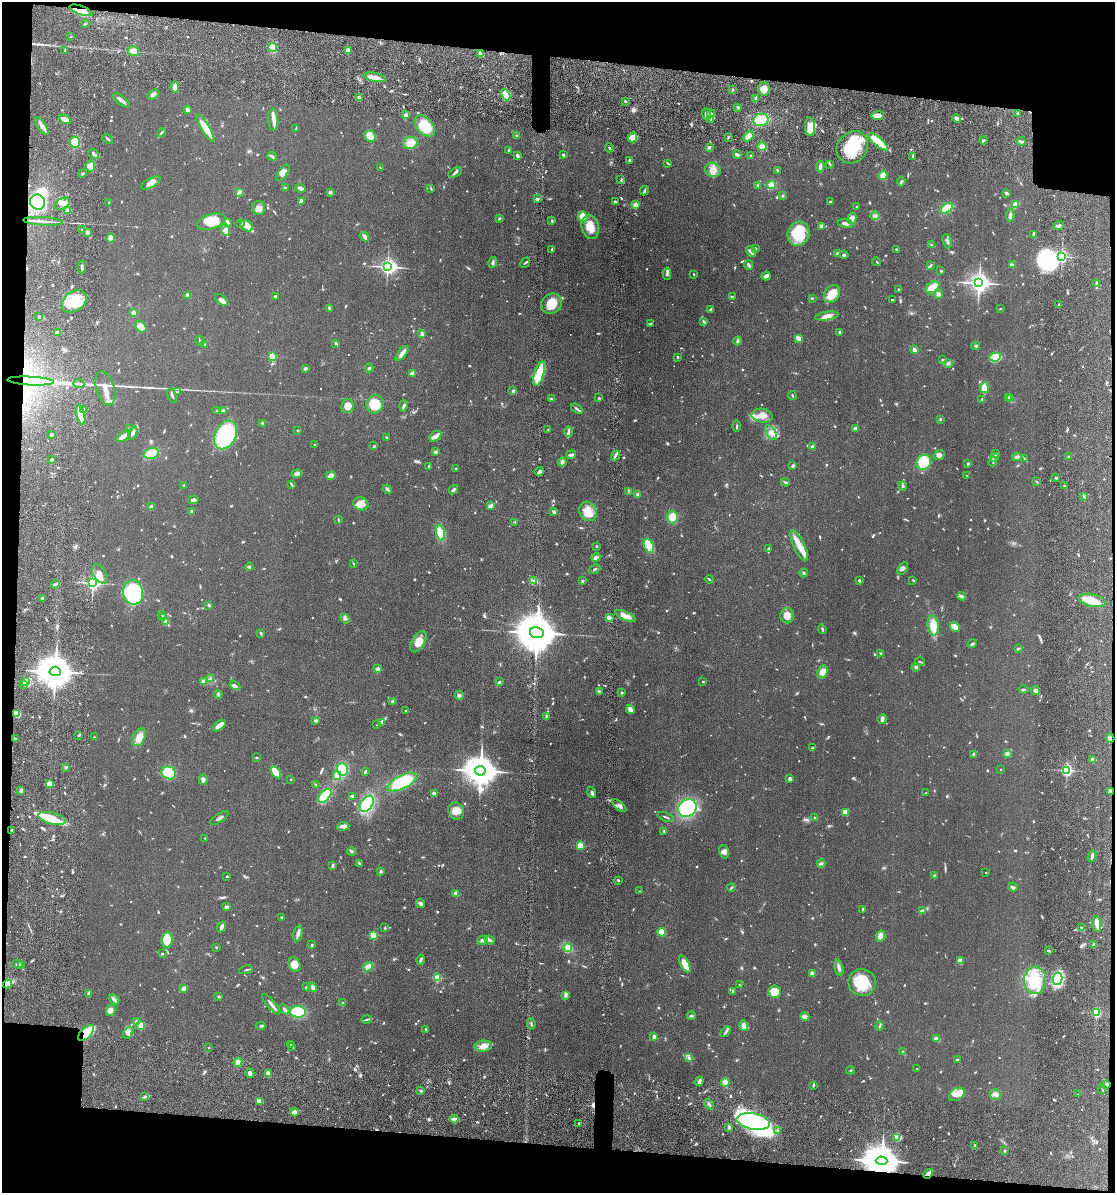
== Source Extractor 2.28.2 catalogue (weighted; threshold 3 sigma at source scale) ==
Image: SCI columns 138-4586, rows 12-4772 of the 4818 x 4785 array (HDU 1 of 3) = the unmasked area's bounding box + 8 px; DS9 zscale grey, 4 x 4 block average (1 PNG px = mean of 4 x 4 image px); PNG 1117 x 1195 px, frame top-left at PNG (2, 2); each listed source drawn as its Kron ellipse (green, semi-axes under 4 px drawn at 4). Shown black and unused: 12% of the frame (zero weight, under 6 of 12 exposures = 3% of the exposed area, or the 3 px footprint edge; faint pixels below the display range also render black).
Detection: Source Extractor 2.28.2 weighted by HDU 2 'WHT'. Background 0.0865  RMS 0.0047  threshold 0.0191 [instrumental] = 3 sigma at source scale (4.09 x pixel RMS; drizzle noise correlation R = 1.36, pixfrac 0.8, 0.05/0.05 arcsec/px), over >= 5 px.
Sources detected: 1186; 12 too faint to see at this stretch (4 x 4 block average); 12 inside a brighter object's white glare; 4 cosmic-ray / hot-pixel residue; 1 long thin detection or spike segment (spike, bleed or trail) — neither listed nor drawn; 24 coinciding with a brighter row at this scale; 71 inside a brighter listed object's ellipse — not listed separately; of the other 1062, all 500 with FLUX_AUTO >= 2.21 (the completeness limit of this list) listed and drawn (562 fainter detections not listed), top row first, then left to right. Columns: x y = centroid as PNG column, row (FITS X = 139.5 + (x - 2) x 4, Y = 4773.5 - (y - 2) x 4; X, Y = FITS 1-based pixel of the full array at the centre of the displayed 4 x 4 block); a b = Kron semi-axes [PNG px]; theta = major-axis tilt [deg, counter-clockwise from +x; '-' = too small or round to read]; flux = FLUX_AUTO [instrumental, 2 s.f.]
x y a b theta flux
81 10 12 3 -19 32
85 24 3 2 - 2.4
71 36 2 2 - 4.8
272 47 4 4 - 27
65 50 4 2 - 2.7
348 50 4 2 - 4.3
133 51 5 5 - 19
480 54 4 3 - 7.8
375 77 11 4 -12 27
175 87 5 4 - 15
764 89 6 6 - 19
732 90 2 2 - 2.8
153 94 6 4 30 9.3
506 95 6 4 -61 37
359 97 4 2 - 5.1
756 99 3 2 - 10
121 100 10 2 -39 13
625 101 2 2 - 11
738 107 3 2 - 3.9
187 110 3 2 - 17
1018 113 2 2 - 5.1
706 114 6 3 -65 9.7
711 114 4 3 - 6.5
406 115 4 3 - 7.7
877 115 6 3 3 23
957 118 4 2 - 7.9
65 119 6 3 -25 19
711 119 3 2 - 6
273 120 11 5 -87 15
761 120 7 6 - 55
42 126 10 3 -59 13
425 126 12 8 -50 64
810 127 9 5 -87 30
205 128 16 4 -58 47
296 129 4 2 - 2.9
161 133 5 2 - 3.5
370 136 6 5 - 33
517 136 3 2 - 2.6
748 136 6 3 52 20
633 137 5 4 - 18
728 137 3 2 - 2.7
108 139 6 2 -39 3.8
983 140 4 2 - 4.2
1021 141 4 3 - 5.7
75 142 5 5 - 46
878 142 12 4 -41 85
410 143 7 6 - 33
709 147 2 2 - 19
762 147 4 4 - 15
852 147 17 14 49 110
609 148 4 2 - 3.5
509 150 3 2 - 3.7
94 154 6 2 -41 5
563 155 3 2 - 4.9
737 155 4 2 - 6.6
751 155 2 2 - 2.9
272 156 5 2 - 5.9
517 156 4 3 - 5.1
913 156 3 2 - 3
630 161 4 2 - 4.7
668 163 4 2 - 2.6
830 164 4 2 - 2.9
90 166 5 4 - 21
820 167 6 3 84 7.8
380 168 2 2 - 2.7
713 170 8 7 - 23
777 170 3 2 - 2.5
455 172 7 2 29 5.1
83 173 4 2 - 3.8
283 173 9 4 54 12
883 175 4 4 - 16
621 180 3 2 - 2.8
901 182 5 2 - 3.1
151 183 11 4 29 15
758 185 3 2 - 3.3
772 185 4 4 - 21
285 188 3 2 - 3.1
301 188 5 2 - 11
431 188 3 2 - 2.3
644 191 5 2 - 4.4
239 192 4 3 - 4.6
330 192 4 3 - 3.6
1006 193 3 2 - 4.2
782 196 3 2 - 3
537 199 3 2 - 5.4
301 201 3 2 - 3.3
615 201 3 2 - 2.9
38 202 8 7 - 140
109 202 2 2 - 2.2
830 202 2 2 - 6.4
62 204 8 5 27 16
1015 204 3 2 - 24
635 205 2 2 - 64
857 207 3 2 - 2.7
259 208 7 6 - 15
947 208 7 4 33 55
67 210 4 2 - 3.5
1010 215 6 2 82 10
875 216 5 3 - 5.9
583 217 5 4 - 38
499 218 2 2 - 4.1
852 218 5 4 - 15
43 221 20 2 -3 15
552 221 3 2 - 2.7
211 222 14 7 16 60
227 222 4 3 - 7.5
241 223 2 2 - 2.3
845 223 8 3 -10 11
1059 225 5 2 - 8.3
247 226 7 5 -33 22
821 226 3 2 - 4.6
590 227 12 8 -77 39
82 229 2 2 - 2.5
226 230 6 4 -84 9.2
87 232 3 3 - 4.1
799 234 12 11 - 87
1033 235 3 3 - 2.9
364 237 5 3 - 7.6
111 238 4 3 - 22
947 241 7 3 -75 5.4
931 245 3 2 - 2.5
755 248 2 2 - 3.9
897 249 3 2 - 3.1
552 250 3 2 - 4.1
751 251 6 4 -51 7.7
837 254 4 2 - 4.2
844 255 4 3 - 3.9
1062 256 2 2 - 560
877 262 4 2 - 2.5
493 263 5 3 - 4.9
525 263 5 2 - 2.9
748 265 5 3 - 6
930 265 4 2 - 2.8
1012 265 3 3 - 2.5
82 267 6 2 90 6.8
387 267 3 2 - 950
941 271 2 2 - 3.9
667 274 6 3 -85 4.7
694 274 2 2 - 2.8
766 276 4 3 - 11
979 283 3 3 - 1900
1096 283 4 2 - 2.2
932 287 7 5 34 46
899 290 3 2 - 2.5
832 294 9 7 56 42
938 294 4 3 - 8.8
187 295 4 3 - 7.8
275 296 3 3 - 3.7
732 297 3 2 - 4.6
812 298 3 2 - 3.1
221 300 8 4 -41 11
892 300 4 2 - 2.6
74 301 14 9 35 69
552 304 11 10 - 43
1059 305 2 2 - 6.9
330 308 4 3 - 4.6
1000 309 2 2 - 2.3
710 310 4 2 - 3.7
134 313 4 3 - 6.8
827 316 11 4 10 20
38 317 3 2 - 2.7
704 322 3 2 - 5
651 324 2 2 - 6.2
141 327 6 5 - 27
57 332 3 2 - 9
839 332 3 2 - 4.7
422 334 3 3 - 6.6
799 338 4 2 - 28
200 341 5 2 - 2.3
738 341 4 3 - 3.6
336 343 3 2 - 3.2
204 345 3 2 - 2.7
976 346 4 2 - 3.4
914 350 3 2 - 8.1
402 353 9 3 53 16
272 357 2 2 - 160
678 357 3 2 - 3.5
995 357 6 4 11 90
943 359 3 2 - 2.6
948 363 4 4 - 4.8
306 368 4 3 - 3.4
369 368 4 2 - 2.8
412 373 3 3 - 12
539 374 12 5 74 100
31 381 23 2 -3 120
79 384 5 2 - 6.7
105 388 17 9 -73 33
984 388 5 4 - 32
513 391 4 3 - 4.4
177 392 2 2 - 6.6
172 396 7 2 -70 5
792 396 4 2 - 2.6
1009 397 2 2 - 7
599 398 2 2 - 2.5
1011 398 4 3 - 3.8
552 399 3 2 - 2.5
982 400 2 2 - 9.1
375 404 9 8 - 67
348 406 7 6 - 22
404 406 5 2 - 6.2
84 409 3 2 - 2.2
577 409 6 2 -37 5.7
217 411 4 2 - 4.6
223 411 3 3 - 6.4
81 415 10 3 -77 45
762 416 11 7 -9 24
940 419 4 2 - 2.4
263 423 3 2 - 2.3
737 426 6 2 89 3.3
129 428 2 2 - 4.3
855 428 4 3 - 7.1
298 430 2 2 - 2.4
548 430 4 2 - 2.4
569 432 5 3 - 5.5
133 433 7 3 67 9.9
771 433 8 4 -55 16
51 435 3 2 - 6.1
225 435 15 10 63 290
123 436 8 3 33 21
435 436 7 4 30 12
387 437 2 2 - 3.7
315 445 2 2 - 3.6
374 446 2 2 - 2.4
812 447 2 2 - 26
435 452 2 2 - 7.8
151 453 7 5 16 42
996 454 4 3 - 4.5
571 455 5 2 - 10
615 455 5 2 - 4.7
939 455 6 4 33 9.1
1068 456 2 2 - 2.5
995 457 4 2 - 3.6
1017 457 4 3 - 5.5
52 459 3 2 - 5.4
1025 459 3 2 - 2.3
562 462 4 3 - 7.4
924 462 8 7 - 100
993 462 4 2 - 2.9
968 464 2 2 - 14
429 466 3 2 - 3.2
793 466 3 2 - 6
456 468 3 2 - 2.9
539 471 5 3 - 6
297 473 5 3 - 7
331 476 4 3 - 26
966 476 2 2 - 2.3
1056 478 3 2 - 2.5
785 482 4 2 - 4.3
1037 482 2 2 - 3.8
184 485 3 2 - 2.7
292 485 3 2 - 2.4
903 486 4 3 - 4.5
1064 486 2 2 - 4
387 489 5 2 - 5.1
453 490 5 2 - 7.1
628 491 4 2 - 4.4
638 494 2 2 - 33
1084 497 3 2 - 2.3
193 500 5 3 - 8.3
361 504 7 6 - 17
490 506 4 3 - 6.4
151 507 4 3 - 8.6
191 511 3 2 - 2.6
588 511 10 8 -63 35
554 512 2 2 - 8.6
672 517 6 5 - 30
338 520 4 2 - 2.7
514 522 3 2 - 2.6
440 533 7 4 -76 54
597 546 2 2 - 2.4
649 546 7 4 -63 26
799 546 17 5 -64 33
769 548 3 2 - 3.6
596 557 4 2 - 12
353 563 3 2 - 2.5
249 567 4 3 - 4.2
595 569 6 2 23 3.3
903 569 7 4 57 7.6
804 573 4 2 - 3.7
100 574 11 6 -59 26
709 579 4 2 - 2.8
533 580 3 2 - 3.2
859 580 3 3 - 4.2
913 580 2 2 - 2.5
583 581 2 2 - 3.3
93 583 2 2 - 980
55 584 5 2 - 5.7
133 592 12 10 -80 220
962 596 4 2 - 11
43 598 2 2 - 22
1092 600 14 6 -12 43
209 605 4 2 - 3.1
162 615 3 2 - 2.8
625 616 11 4 -24 22
787 616 7 7 - 26
162 617 2 2 - 2.8
609 618 2 2 - 40
345 619 5 4 - 6.9
166 622 3 2 - 18
933 625 10 5 -85 34
955 627 6 4 -48 28
822 629 5 2 - 4
261 633 3 2 - 2.8
537 633 7 5 -10 12000
418 642 12 6 60 26
972 644 5 2 - 3.8
1018 649 3 2 - 3.2
881 653 3 2 - 2.7
920 662 5 2 - 3
915 667 4 3 - 3.9
378 669 2 2 - 41
55 671 5 4 - 7800
823 672 7 5 68 23
210 679 4 2 - 4.2
26 681 4 2 - 7
203 681 3 3 - 18
499 682 4 2 - 5.3
703 682 2 2 - 2.5
24 684 4 2 - 5
235 685 6 3 -33 6.7
1024 689 5 2 - 3.2
599 691 3 2 - 2.6
1035 691 5 3 - 12
621 692 3 2 - 2.6
218 694 4 2 - 5.8
459 695 4 3 - 6.5
393 701 2 2 - 25
630 709 5 3 - 13
405 711 2 2 - 6.3
17 714 4 3 - 24
546 716 3 2 - 2.7
882 719 5 2 - 8
315 720 4 2 - 3.2
382 722 3 2 - 3.1
377 725 3 2 - 2.6
219 726 7 3 38 27
78 736 3 2 - 2.7
94 737 2 2 - 3.6
139 737 9 6 62 21
16 738 3 2 - 2.2
1110 738 5 2 - 12
812 748 3 2 - 3.5
974 754 4 3 - 4.4
1007 754 3 3 - 9.8
256 758 3 2 - 2.3
1093 760 3 3 - 6.9
66 767 3 2 - 3.2
342 769 6 5 - 74
1001 769 2 2 - 2.2
1067 770 2 2 - 480
365 771 3 2 - 3.7
480 771 5 5 - 6300
276 772 7 4 -55 77
169 773 7 6 - 57
337 775 4 3 - 16
291 779 2 2 - 5.2
790 779 4 3 - 8.4
203 780 5 3 - 8.3
402 782 16 6 26 150
50 784 4 4 - 18
316 785 3 2 - 2.4
21 791 2 2 - 12
1110 792 4 2 - 5.4
434 793 4 2 - 7.1
592 793 6 2 -73 3.2
926 793 2 2 - 2.2
325 796 8 4 48 97
352 796 3 2 - 2.2
367 804 9 6 54 110
619 806 8 3 -42 7.5
687 808 10 8 37 230
456 811 9 7 -64 26
845 812 4 3 - 31
666 817 8 2 -22 4.2
52 818 14 6 -14 48
219 818 10 2 34 8
815 818 3 2 - 4.3
343 826 6 3 6 13
12 830 3 2 - 3.9
664 831 3 2 - 2.5
205 838 2 2 - 2.6
580 845 2 2 - 110
351 851 4 2 - 3.2
724 852 7 4 -76 11
1092 856 6 2 74 9.1
359 863 4 3 - 2.8
821 863 4 2 - 4.3
332 865 4 2 - 4
381 871 3 2 - 5.5
986 872 2 2 - 2.5
227 876 2 2 - 2.9
934 876 3 3 - 3.5
618 880 2 2 - 3.4
1013 887 5 3 - 5.6
731 888 4 2 - 3.6
640 891 2 2 - 2.3
456 894 3 2 - 24
420 903 5 3 - 7
226 907 4 2 - 10
863 909 3 2 - 3.7
922 911 4 2 - 3.9
282 917 3 2 - 2.4
1097 924 8 3 -85 15
221 927 5 2 - 12
1082 927 4 2 - 3
385 928 3 2 - 2.6
662 932 4 4 - 35
298 933 8 3 78 13
373 935 2 2 - 130
880 936 6 4 64 16
167 940 7 5 84 68
483 940 5 3 - 6.2
490 940 5 3 - 7.2
312 945 3 2 - 2.6
1093 945 3 2 - 2.4
216 947 3 2 - 2.7
568 948 4 3 - 50
1048 951 3 2 - 3
162 954 2 2 - 3.6
421 960 5 2 - 6
960 961 4 3 - 18
17 964 5 2 - 5.1
685 964 9 4 -63 33
294 965 7 5 -64 35
22 966 3 2 - 4.1
368 967 5 4 - 21
839 968 8 3 -75 8.1
246 970 7 2 11 3.1
812 974 3 3 - 13
437 978 2 2 - 160
1057 979 6 5 - 220
1035 980 14 11 -89 68
862 982 14 13 - 74
7 984 4 3 - 10
740 985 4 2 - 2.3
306 987 4 2 - 5.2
312 987 5 3 - 9.2
183 989 2 2 - 36
733 991 4 3 - 5.9
774 992 6 6 - 41
89 994 4 2 - 6.9
565 995 3 2 - 3.5
219 997 3 2 - 3.1
114 999 6 4 -39 7
343 1003 3 2 - 3.3
271 1004 13 2 -50 11
285 1009 6 3 -41 6.3
111 1011 5 4 - 12
298 1012 8 6 -4 95
1096 1013 2 2 - 230
691 1016 4 2 - 3.7
805 1017 5 4 - 16
367 1019 5 2 - 3.6
136 1021 4 3 - 4.9
531 1024 5 2 - 3.7
141 1025 2 2 - 110
744 1025 5 3 - 6.9
260 1026 5 2 - 4.6
880 1026 4 2 - 2.9
426 1030 4 2 - 2.8
726 1032 6 2 49 4.7
86 1033 10 5 45 74
128 1033 6 4 54 12
654 1037 3 2 - 7.2
936 1039 4 3 - 17
290 1045 2 2 - 2.8
483 1046 8 5 8 20
209 1047 2 2 - 4.8
292 1047 2 2 - 3.1
903 1052 3 2 - 3.8
689 1058 2 2 - 6.4
957 1060 3 2 - 3.3
238 1062 5 4 - 11
917 1069 2 2 - 2.3
851 1070 4 2 - 2.6
250 1073 5 3 - 10
268 1073 3 2 - 13
699 1081 5 3 - 8.4
725 1082 4 4 - 15
1106 1085 4 3 - 5.8
813 1086 3 2 - 2.2
1102 1089 4 2 - 3.2
420 1091 3 2 - 4.5
957 1094 8 6 33 26
995 1094 6 5 - 9.8
1077 1094 2 2 - 2.9
145 1096 2 2 - 3
259 1101 4 2 - 35
709 1104 6 2 -54 4.9
294 1112 4 2 - 21
454 1119 4 2 - 18
753 1121 17 8 -9 330
579 1123 3 2 - 3.1
729 1127 3 2 - 6.1
778 1130 2 2 - 2.3
897 1137 4 3 - 6.1
975 1145 3 2 - 2.7
1005 1151 2 2 - 6
882 1161 6 4 -4 8000
928 1174 5 4 - 11
Overlapping masked pixels (flux is a lower limit): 7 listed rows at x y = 81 10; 31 381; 1110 738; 1110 792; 86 1033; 882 1161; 928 1174
Diffuse or blended objects may show on this block-average render without a row.